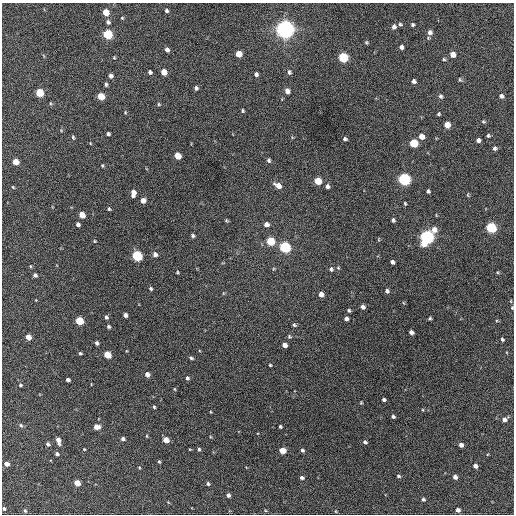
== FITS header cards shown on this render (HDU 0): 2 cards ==
NAXIS1  =                  512 / Axis length
NAXIS2  =                  512 / Axis length

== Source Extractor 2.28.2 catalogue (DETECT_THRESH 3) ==
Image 512 x 512 px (HDU 0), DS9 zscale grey, 1 PNG px = 1 image px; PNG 516 x 516 px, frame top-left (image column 1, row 512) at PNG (2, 3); no overlay
Background 585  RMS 16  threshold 49.4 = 3 sigma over >= 5 px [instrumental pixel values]
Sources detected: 150; all 150 listed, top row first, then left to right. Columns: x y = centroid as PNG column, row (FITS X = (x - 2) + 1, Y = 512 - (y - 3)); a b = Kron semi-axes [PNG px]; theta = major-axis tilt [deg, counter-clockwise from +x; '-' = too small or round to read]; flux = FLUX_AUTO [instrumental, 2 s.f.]
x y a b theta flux
166 11 5 4 - 2400
106 12 5 4 - 22000
122 18 4 4 - 1000
108 22 6 5 - 2600
400 24 6 4 -15 1700
413 25 4 4 - 1700
394 27 6 5 - 3900
285 29 6 6 - 860000
430 32 7 6 - 4700
108 34 5 5 - 77000
366 42 5 4 - 1400
401 47 4 4 - 3800
167 50 5 4 - 3800
239 54 5 5 - 13000
453 54 5 5 - 10000
343 57 5 5 - 73000
114 58 5 4 - 1200
444 59 5 4 - 1400
150 72 5 4 - 2400
164 72 5 5 - 13000
289 72 7 5 -82 2300
256 74 5 4 - 2400
111 76 5 4 - 3800
460 79 6 4 -70 1500
414 81 5 5 - 3100
106 84 5 4 - 1800
196 88 5 4 - 2400
287 91 5 5 - 6200
40 93 5 5 - 40000
101 96 5 5 - 24000
441 96 6 5 - 2400
501 96 5 4 - 3200
50 103 5 3 - 1100
159 104 5 4 - 1300
243 111 4 4 - 1400
125 112 4 4 - 1100
439 114 5 4 - 1400
483 122 5 4 - 1400
447 125 5 5 - 14000
108 134 4 3 - 2200
488 136 4 4 - 1800
73 137 6 4 -79 1600
421 137 5 5 - 8600
345 139 4 3 - 2000
478 140 4 4 - 3900
90 143 4 2 - 740
414 143 5 5 - 44000
495 148 5 5 - 2600
178 156 5 5 - 20000
269 160 5 5 - 2200
16 162 5 4 - 16000
102 166 4 3 - 1100
404 179 6 5 - 190000
318 181 5 5 - 25000
278 185 8 5 -31 10000
327 186 5 5 - 2900
13 187 5 4 - 1100
428 191 4 4 - 2200
133 193 7 4 84 7500
468 195 6 3 -89 1100
143 200 5 5 - 6000
405 203 4 3 - 1200
109 209 5 4 - 1400
82 215 5 4 - 14000
393 220 5 4 - 2000
226 221 5 4 - 1300
266 224 5 5 - 4700
78 225 5 4 - 3000
491 228 5 5 - 100000
434 230 7 6 - 8200
193 236 4 4 - 2000
427 237 7 6 - 330000
94 241 4 3 - 1000
270 241 5 5 - 43000
285 247 6 5 - 130000
155 254 5 5 - 4000
137 256 6 5 - 98000
392 262 4 4 - 2900
30 266 5 3 - 970
338 268 5 4 - 1400
331 269 6 5 - 2300
177 272 4 3 - 1100
35 275 4 4 - 2500
151 289 4 3 - 1800
387 291 5 5 - 2900
321 294 5 4 - 6800
404 303 5 3 - 1000
363 307 5 4 - 3900
512 308 5 4 - 1300
349 310 5 4 - 1700
125 315 4 4 - 4100
106 317 5 4 - 2200
430 318 4 3 - 1400
346 319 4 4 - 3600
79 321 5 5 - 38000
497 321 5 3 - 990
294 325 5 4 - 1800
108 326 4 4 - 2100
411 332 4 4 - 4200
28 337 5 4 - 11000
289 337 6 5 - 1600
502 339 4 4 - 1800
97 343 4 3 - 2800
285 345 5 4 - 7100
80 353 4 3 - 1400
107 355 5 4 - 25000
191 358 5 3 - 1800
270 365 3 3 - 1200
147 374 5 4 - 5300
187 378 5 4 - 2000
68 380 4 3 - 2700
20 385 4 4 - 1500
174 389 5 3 - 970
384 400 4 3 - 2200
361 403 4 3 - 980
154 407 4 3 - 1400
422 410 4 3 - 950
393 416 4 4 - 2200
504 420 6 5 - 4100
21 425 6 5 - 1800
280 426 3 3 - 1800
97 427 5 4 - 9900
147 436 5 3 - 1000
123 439 4 4 - 2800
58 440 7 4 -75 6900
166 440 5 4 - 13000
365 442 4 4 - 2200
48 444 4 3 - 2800
461 445 4 4 - 4800
84 449 4 4 - 880
199 449 5 4 - 1800
282 450 5 4 - 18000
302 450 4 4 - 2200
57 454 4 3 - 2400
159 462 4 3 - 1200
7 464 4 4 - 7200
475 466 5 4 - 4200
398 476 5 4 - 1500
455 477 4 4 - 4900
302 478 5 4 - 2600
77 483 5 4 - 16000
208 484 5 4 - 2200
228 495 5 4 - 3600
423 499 5 4 - 2200
168 502 4 3 - 880
4 508 3 3 - 2100
265 510 5 3 - 1200
458 510 4 4 - 4200
25 511 4 3 - 1700
335 511 5 3 - 930
At the frame edge (FLAGS 8, measured only in part): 2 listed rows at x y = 512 308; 4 508